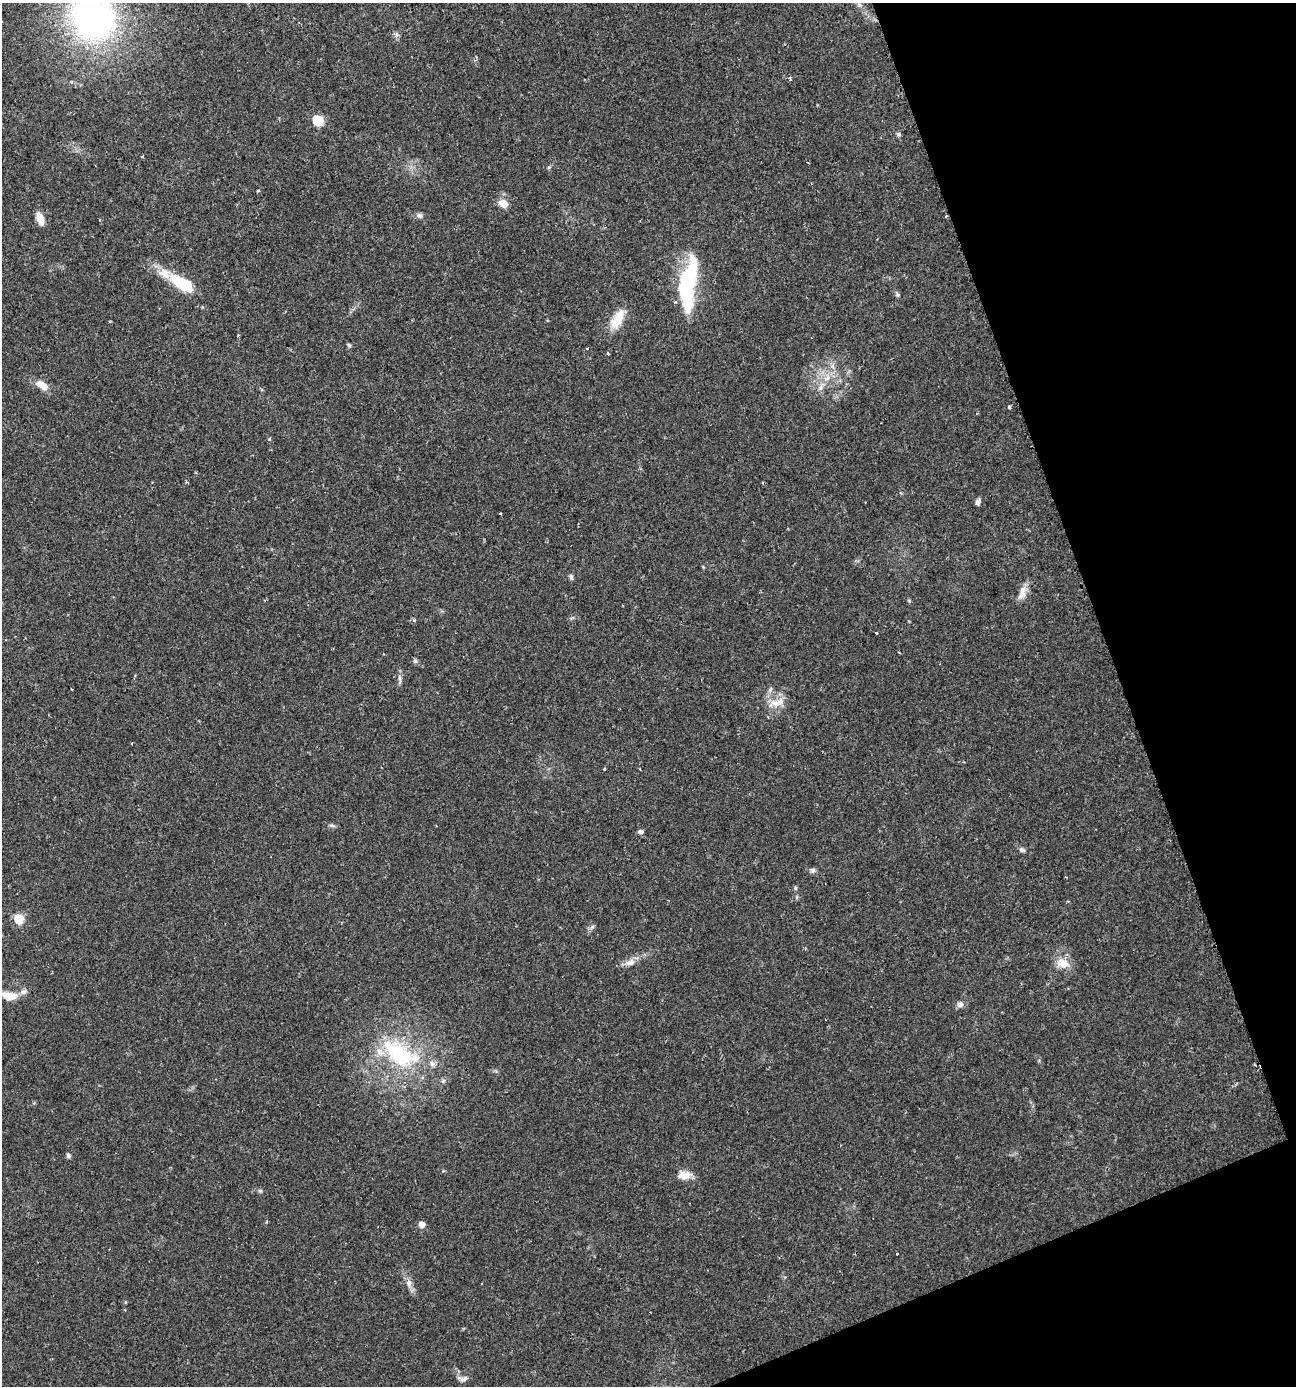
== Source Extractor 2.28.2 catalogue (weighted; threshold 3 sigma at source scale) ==
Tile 12 of 4 x 4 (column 4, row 3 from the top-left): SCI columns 4018-5311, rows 1385-2768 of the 5391 x 5539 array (HDU 1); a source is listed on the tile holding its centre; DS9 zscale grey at full resolution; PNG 1298 x 1388 px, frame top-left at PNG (2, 3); no overlay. Shown black and unused: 18% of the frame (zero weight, under 2 of 3 exposures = <1% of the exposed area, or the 3 px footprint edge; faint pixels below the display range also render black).
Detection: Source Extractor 2.28.2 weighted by HDU 2 'WHT'; one run over the whole footprint, this tile lists its part. Background 0.0335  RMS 0.0032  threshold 0.0146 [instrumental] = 3 sigma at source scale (4.5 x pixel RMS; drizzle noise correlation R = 1.50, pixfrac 1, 0.0396/0.0396 arcsec/px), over >= 5 px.
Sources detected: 59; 2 cosmic-ray / hot-pixel residue — not listed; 4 inside a brighter listed object's ellipse — not listed separately; the other 53 listed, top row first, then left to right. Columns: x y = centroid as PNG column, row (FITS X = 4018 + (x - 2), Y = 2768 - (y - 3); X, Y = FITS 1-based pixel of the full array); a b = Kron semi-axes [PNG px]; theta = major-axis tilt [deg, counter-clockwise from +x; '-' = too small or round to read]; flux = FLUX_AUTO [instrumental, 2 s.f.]
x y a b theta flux
93 18 38 34 -53 130
396 34 9 4 82 0.75
318 121 6 6 - 21
898 134 6 5 - 0.59
549 167 6 3 18 0.4
258 191 3 3 - 0.63
503 203 12 9 -35 3
419 215 9 6 1 1.1
946 216 3 3 - 0.37
40 218 13 7 -69 4
184 284 23 10 -31 16
688 285 65 17 81 31
897 295 6 5 - 0.54
617 319 28 12 61 6.3
238 335 4 3 - 0.49
349 345 6 4 -30 0.51
587 348 3 2 - 0.58
827 378 11 5 26 1.9
42 385 17 9 -32 3.8
820 388 9 6 73 1.3
1009 407 3 3 - 4.8
978 502 8 5 65 1.1
500 513 3 2 - 0.32
571 577 8 5 -75 0.72
1022 593 21 9 69 3
909 601 5 4 - 0.39
414 620 4 4 - 0.44
876 633 3 3 - 0.59
415 661 6 6 - 0.65
400 679 14 3 -81 1
770 689 8 5 70 0.84
775 703 19 10 9 4.3
604 769 3 3 - 0.31
640 769 3 2 - 0.26
332 825 8 3 -19 0.59
641 832 7 6 - 0.77
1022 850 9 5 -35 0.78
813 870 7 6 - 0.89
795 888 5 5 - 0.49
19 919 6 6 - 14
592 927 8 4 45 0.72
630 962 15 9 18 2.4
1063 963 18 13 -18 4.3
10 997 17 12 5 3.6
960 1004 7 7 - 1.5
400 1054 59 28 -32 34
68 1155 6 5 - 0.7
684 1175 18 10 5 3.2
260 1191 5 5 - 0.51
422 1224 6 5 - 2.6
896 1253 3 3 - 1.1
409 1283 11 7 -83 1.7
463 1378 15 6 -3 1.4
Isophote crosses this tile's border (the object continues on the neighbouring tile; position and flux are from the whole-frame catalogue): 1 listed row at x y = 93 18